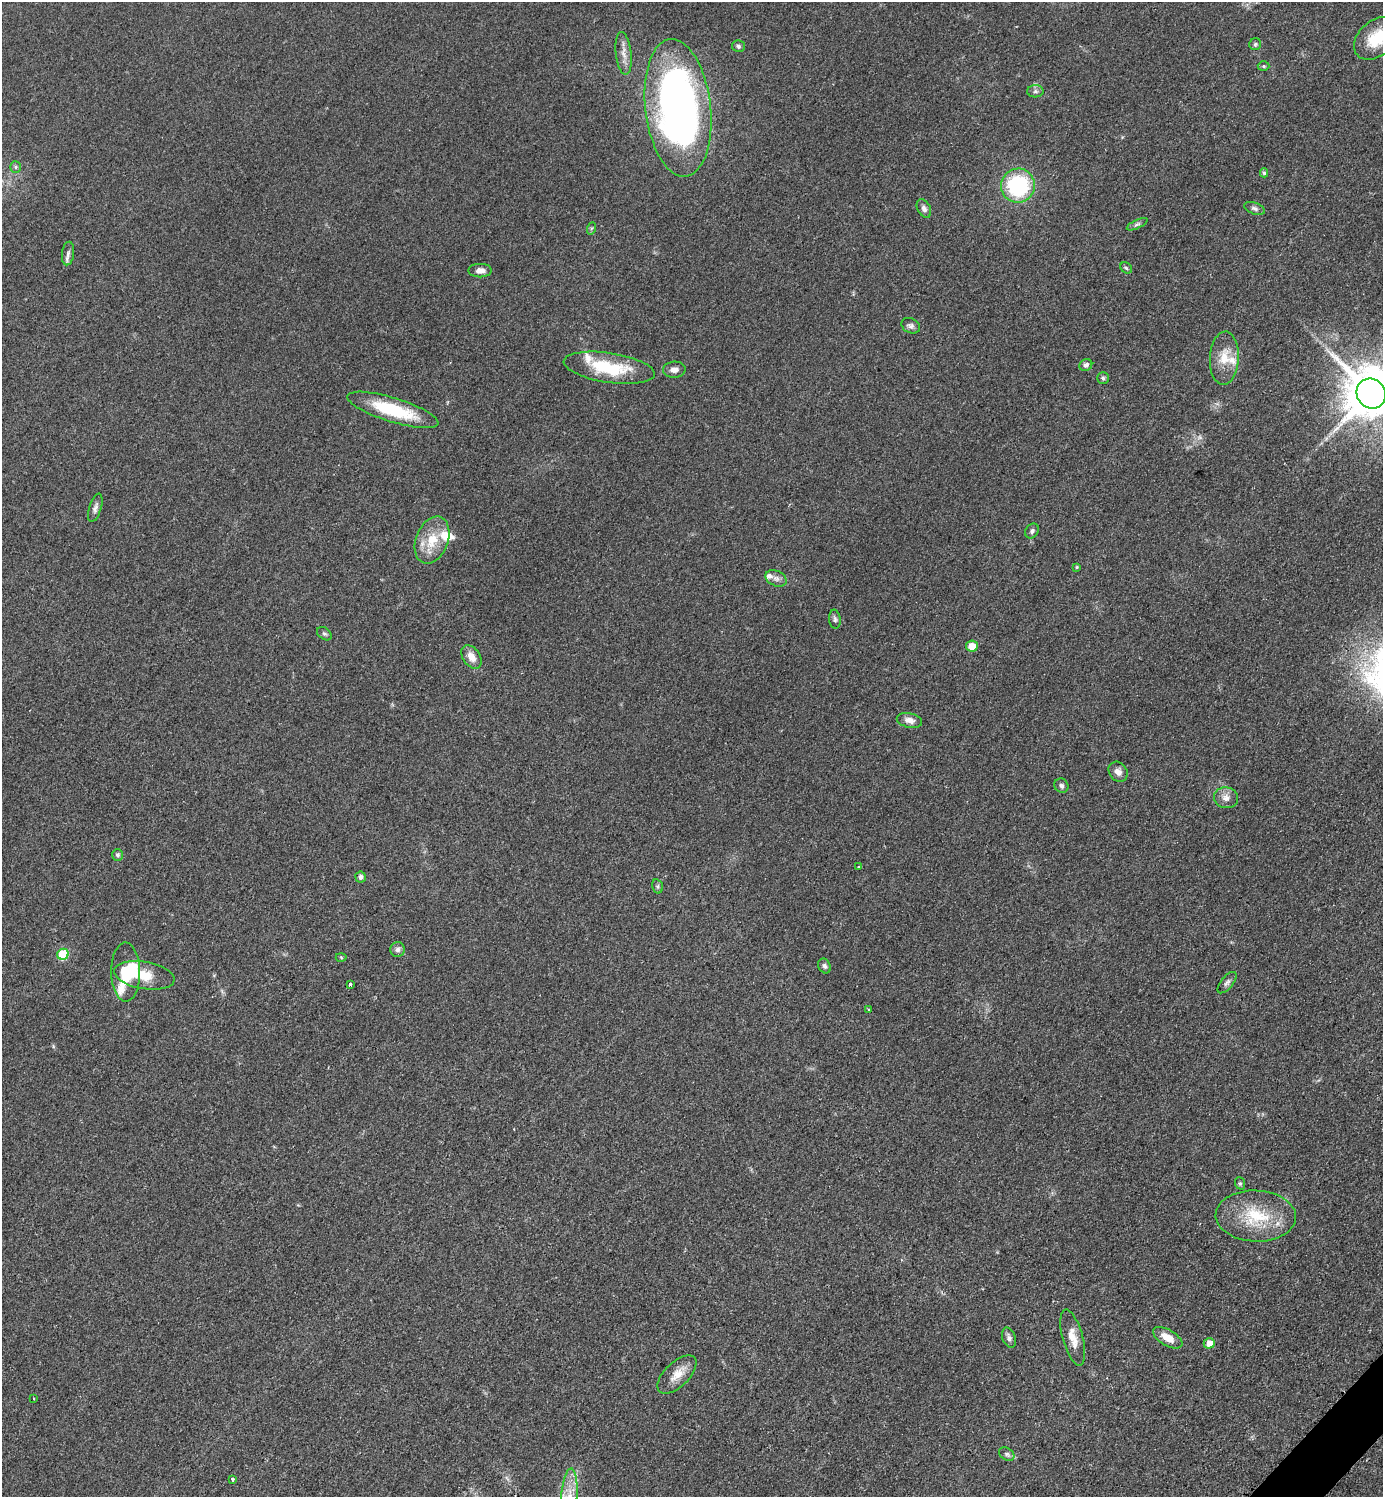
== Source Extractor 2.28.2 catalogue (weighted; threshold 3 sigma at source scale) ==
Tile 6 of 4 x 4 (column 2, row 2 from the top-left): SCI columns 1695-3075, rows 2999-4493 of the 6004 x 6004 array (HDU 1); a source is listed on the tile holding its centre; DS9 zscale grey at full resolution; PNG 1385 x 1499 px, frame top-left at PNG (2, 2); each listed source drawn as its Kron ellipse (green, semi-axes under 4 px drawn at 4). Shown black and unused: <1% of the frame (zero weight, under 2 of 3 exposures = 1% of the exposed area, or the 3 px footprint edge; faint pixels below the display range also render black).
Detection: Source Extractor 2.28.2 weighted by HDU 2 'WHT'; one run over the whole footprint, this tile lists its part. Background 0.0782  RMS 0.0082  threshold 0.0367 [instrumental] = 3 sigma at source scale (4.5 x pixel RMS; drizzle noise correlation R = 1.50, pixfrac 1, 0.05/0.05 arcsec/px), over >= 5 px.
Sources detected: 68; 1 too faint to see at this stretch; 1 inside a brighter object's white glare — neither listed nor drawn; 4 inside a brighter listed object's ellipse — not listed separately; the other 62 listed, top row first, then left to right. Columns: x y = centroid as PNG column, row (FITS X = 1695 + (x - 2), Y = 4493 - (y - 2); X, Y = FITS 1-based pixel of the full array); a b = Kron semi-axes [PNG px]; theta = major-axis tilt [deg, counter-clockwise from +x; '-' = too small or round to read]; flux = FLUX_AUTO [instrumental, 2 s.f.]
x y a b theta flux
1376 38 25 17 41 26
1255 44 6 6 - 1.5
738 46 6 6 - 2
624 53 21 8 -83 7.2
1264 66 6 5 - 1.2
1035 91 8 6 1 2.1
678 108 69 32 -83 430
15 167 6 5 - 1.4
1264 173 4 4 - 1.3
1018 186 17 17 - 78
1255 208 11 5 -19 2.4
924 209 10 6 -63 3.1
1137 224 11 4 25 1.9
592 228 6 4 70 1.1
68 253 12 6 84 2.9
1126 268 6 5 - 1.3
480 271 11 7 0 5
911 326 10 7 -27 2.9
1224 358 27 14 87 16
1086 365 6 5 - 2.8
609 368 46 15 -8 44
674 370 11 8 4 4.5
1103 378 5 5 - 1.7
1371 394 16 14 -52 5000
393 410 47 12 -17 47
95 508 15 6 73 3.5
1032 531 8 6 55 2.5
432 540 24 16 68 22
1077 567 4 4 - 0.94
776 578 11 7 -25 3.8
835 619 9 6 -83 2.1
324 634 8 5 -37 1.7
972 646 6 5 - 10
471 657 13 8 -56 8.1
909 720 13 7 -12 5.3
1118 772 10 9 - 4.8
1061 786 7 6 - 2.3
1226 798 12 10 -11 5.9
117 855 6 5 - 1.7
859 867 2 2 - 0.74
361 877 5 5 - 2.5
657 886 7 5 -75 1.6
398 950 7 7 - 2.7
63 954 6 5 - 36
341 957 5 3 - 0.85
824 966 8 6 -65 2.3
126 972 29 14 -90 27
144 975 30 13 -10 21
1227 983 13 6 50 2.8
350 984 3 3 - 2.3
868 1009 4 3 - 0.74
1240 1183 6 5 - 1.4
1256 1216 40 25 -2 43
1009 1338 10 6 -71 3
1073 1338 29 10 -75 12
1168 1338 16 8 -30 10
1209 1343 5 5 - 8.4
677 1374 24 12 44 11
34 1399 3 2 - 0.61
1007 1454 8 6 -33 2.1
233 1479 4 3 - 3.7
569 1495 27 8 86 14
Isophote crosses this tile's border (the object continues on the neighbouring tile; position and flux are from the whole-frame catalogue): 3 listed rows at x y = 1376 38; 1371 394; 569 1495